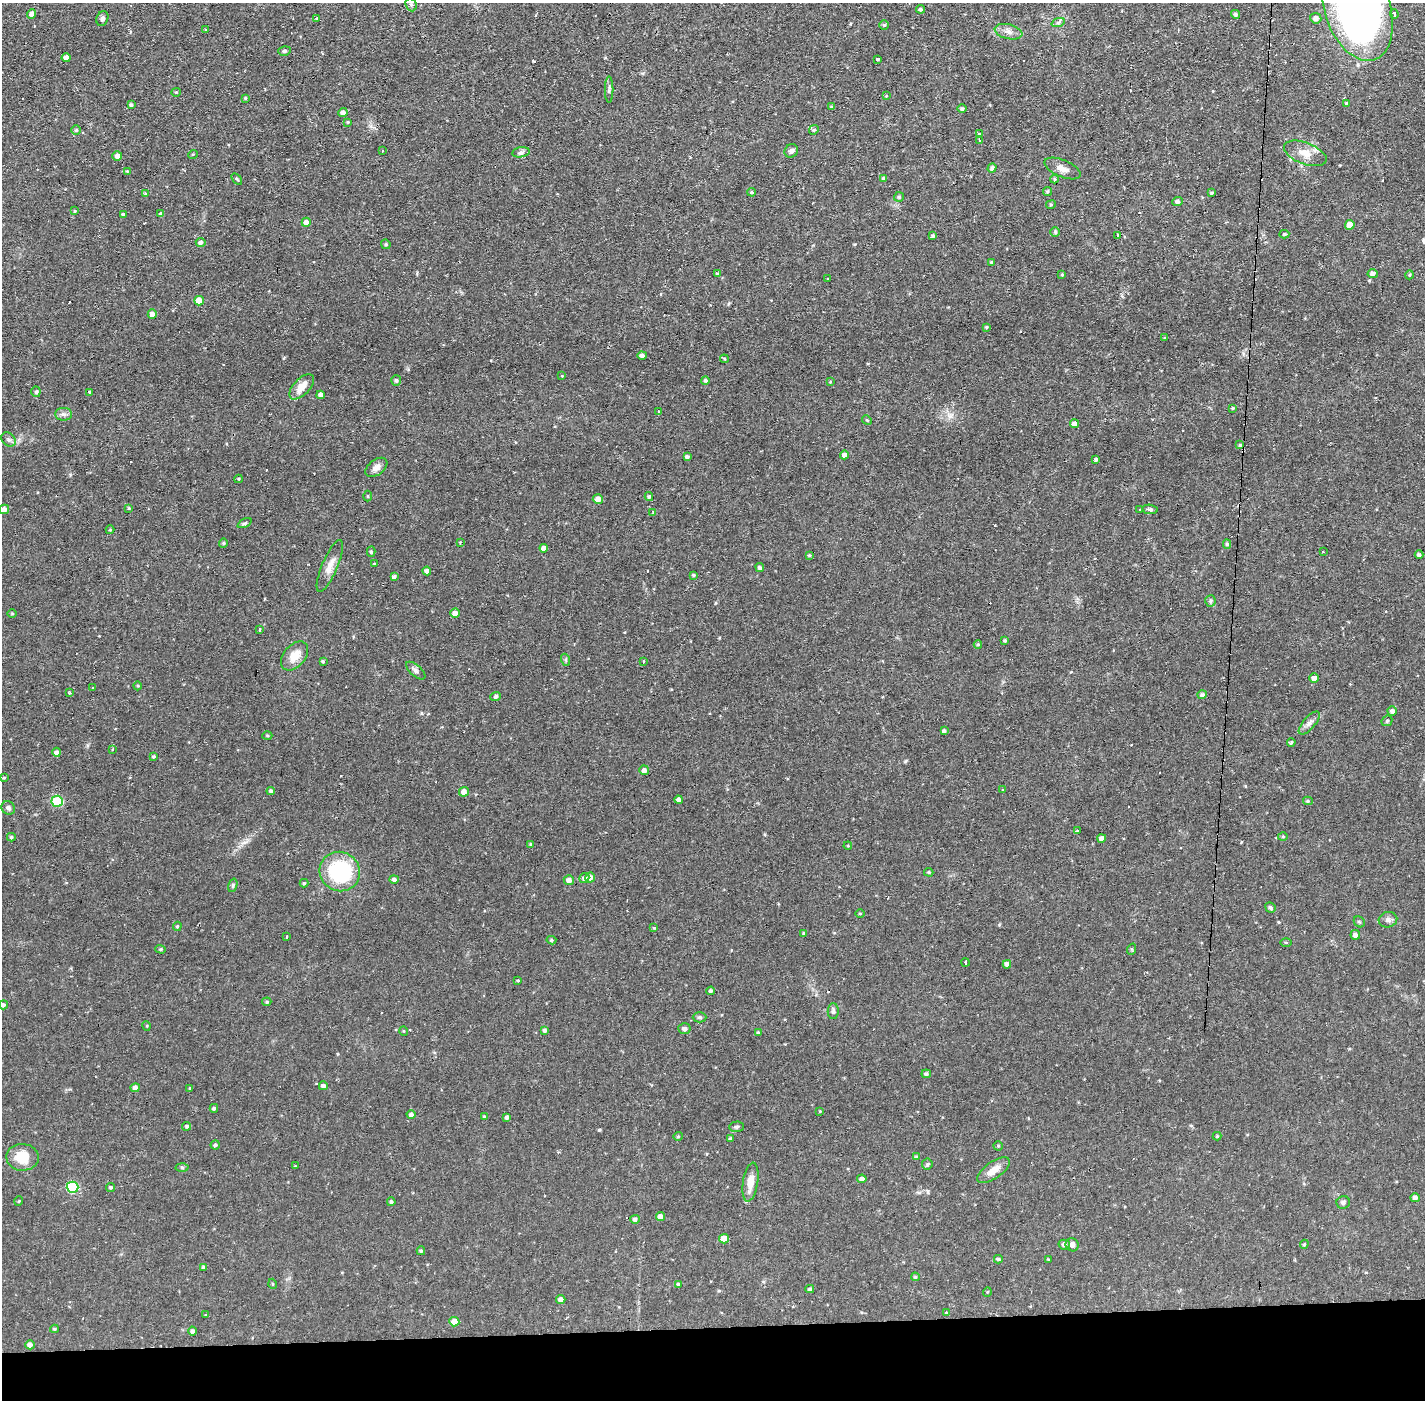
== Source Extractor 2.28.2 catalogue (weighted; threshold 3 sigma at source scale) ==
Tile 8 of 3 x 3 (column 2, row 3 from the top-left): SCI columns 1423-2845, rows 53-1450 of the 4267 x 4298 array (HDU 1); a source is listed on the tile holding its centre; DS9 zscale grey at full resolution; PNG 1427 x 1402 px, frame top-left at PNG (2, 3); each listed source drawn as its Kron ellipse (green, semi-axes under 4 px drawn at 4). Shown black and unused: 5% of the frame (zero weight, under 2 of 3 exposures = <1% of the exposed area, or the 3 px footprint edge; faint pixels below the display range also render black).
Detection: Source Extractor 2.28.2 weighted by HDU 2 'WHT'; one run over the whole footprint, this tile lists its part. Background 0.0566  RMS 0.006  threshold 0.027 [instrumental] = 3 sigma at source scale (4.5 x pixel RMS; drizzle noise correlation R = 1.50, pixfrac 1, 0.05/0.05 arcsec/px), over >= 5 px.
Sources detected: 257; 14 cosmic-ray / hot-pixel residue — neither listed nor drawn; the other 243 listed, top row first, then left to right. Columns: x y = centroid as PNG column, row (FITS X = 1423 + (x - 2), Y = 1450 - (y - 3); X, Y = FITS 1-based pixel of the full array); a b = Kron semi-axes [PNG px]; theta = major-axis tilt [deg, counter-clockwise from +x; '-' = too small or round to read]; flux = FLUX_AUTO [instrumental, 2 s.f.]
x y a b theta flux
411 5 7 5 -67 1.1
1357 8 54 32 -72 350
921 9 4 4 - 1.1
31 14 5 4 - 2.3
1235 14 4 4 - 1.1
1394 14 4 3 - 3.1
102 18 7 5 69 1.5
316 18 3 3 - 0.8
1316 18 5 5 - 2.7
1058 23 7 4 19 1.1
884 25 5 5 - 0.86
206 30 4 3 - 0.58
1009 32 14 7 -14 3.7
284 51 6 5 - 1.1
66 58 4 4 - 2.9
877 59 4 3 - 2.2
609 90 13 2 90 1
176 92 4 4 - 0.65
886 96 4 3 - 0.43
245 98 4 4 - 0.8
1346 103 4 4 - 1
131 105 4 4 - 1.3
832 107 4 3 - 0.91
962 109 4 4 - 1.2
343 113 4 4 - 2.6
348 122 4 4 - 0.61
76 130 4 4 - 0.99
814 130 5 4 - 0.67
979 134 4 3 - 0.96
980 141 3 2 - 0.7
382 150 3 2 - 0.82
791 151 7 6 - 1.9
521 152 9 5 9 1.5
1305 153 22 10 -21 7.3
193 154 5 3 - 0.45
117 156 5 4 - 2.5
992 168 5 4 - 1.5
1063 168 19 8 -23 4.4
127 171 4 3 - 0.51
237 179 6 3 -53 0.65
884 179 4 3 - 1.2
1054 179 4 4 - 0.74
752 192 4 3 - 0.75
1047 192 4 4 - 0.88
1212 193 4 3 - 0.83
145 194 4 4 - 0.74
899 197 5 5 - 0.88
1177 202 5 4 - 1.7
1051 205 5 4 - 0.71
75 211 4 4 - 0.59
123 214 4 4 - 1.1
161 214 4 4 - 1.4
306 222 4 4 - 2.7
1350 225 5 5 - 6.6
1055 232 5 5 - 0.73
1284 234 5 4 - 0.83
1117 235 3 2 - 0.91
933 236 4 3 - 1.2
201 242 5 4 - 1.7
386 244 5 4 - 0.78
991 262 3 3 - 0.51
1373 273 5 4 - 1.9
717 274 4 3 - 1
1062 275 4 3 - 0.62
1409 275 4 3 - 0.55
827 279 3 3 - 0.89
199 301 5 5 - 6.8
152 314 5 4 - 3
986 327 4 3 - 0.7
1165 338 3 2 - 0.62
642 355 4 4 - 1.7
724 359 4 3 - 0.51
562 376 3 2 - 0.37
396 380 5 5 - 1.2
705 380 4 4 - 1.1
830 382 4 3 - 0.56
302 387 15 8 46 6.6
36 392 5 4 - 1
89 392 3 2 - 0.87
321 395 4 4 - 2.3
1233 408 4 3 - 0.75
658 411 3 2 - 0.69
64 414 8 6 -1 2
867 420 5 4 - 0.8
1074 424 5 4 - 2.9
9 439 8 6 -44 1.6
1240 445 4 3 - 0.68
844 455 4 4 - 2.1
687 457 4 4 - 1.7
1096 459 4 3 - 0.76
376 467 12 7 37 3.3
238 479 4 4 - 0.65
368 496 5 3 - 0.57
649 497 4 3 - 0.9
598 499 5 4 - 3.5
129 508 4 4 - 0.58
4 509 5 4 - 3.6
1150 509 8 4 -10 1.2
1140 510 3 3 - 1.3
652 512 4 2 - 0.47
245 523 7 4 26 0.95
110 530 4 4 - 0.53
460 542 3 3 - 0.41
223 543 4 4 - 0.74
1227 544 4 4 - 1
544 548 4 4 - 2.5
371 552 5 4 - 1.1
1323 552 3 2 - 0.4
809 555 3 3 - 0.6
1419 555 4 4 - 1.4
374 564 4 2 - 0.37
330 566 28 7 67 6
760 568 4 4 - 1.4
427 571 4 4 - 1.8
694 575 4 3 - 0.88
394 577 4 3 - 1.4
1210 601 5 5 - 1
455 613 5 4 - 3.1
12 614 5 3 - 0.55
259 629 3 3 - 2.7
1005 640 3 3 - 0.79
978 644 4 3 - 0.77
294 656 16 11 49 7.7
566 660 6 4 -72 0.82
323 661 4 3 - 0.87
643 661 3 2 - 1.1
416 671 12 5 -41 1.8
1314 678 4 4 - 2.4
138 686 4 3 - 0.57
93 687 3 2 - 0.61
70 693 3 2 - 0.9
1202 695 4 4 - 1.4
496 696 5 4 - 1.5
1392 711 4 4 - 2
1387 721 6 4 45 0.87
1309 723 14 6 49 2.7
944 731 4 3 - 1.2
267 735 5 3 - 0.66
1291 742 4 3 - 0.83
113 749 3 2 - 1.8
57 752 4 4 - 1.8
154 756 4 3 - 0.94
644 770 5 5 - 2.3
4 778 4 3 - 0.61
1003 790 4 3 - 0.55
271 791 4 4 - 1.2
464 792 5 4 - 3.2
679 800 4 4 - 2
57 801 5 5 - 24
1308 801 5 4 - 0.92
8 808 7 6 - 1.8
1077 831 4 3 - 0.68
11 837 4 4 - 0.87
1283 837 5 3 - 0.56
1102 838 4 4 - 2.4
531 844 4 3 - 0.67
848 846 4 3 - 0.49
340 872 20 19 - 55
929 872 5 4 - 0.71
590 877 5 5 - 2.6
584 878 5 4 - 1.7
394 879 5 4 - 1.6
569 880 5 5 - 2.6
304 883 4 4 - 0.71
233 885 7 4 73 0.85
1270 907 5 5 - 1.2
860 913 5 3 - 0.6
1388 920 9 7 14 2.1
1359 922 6 5 - 0.84
177 926 5 4 - 0.76
654 928 4 4 - 0.52
804 934 4 4 - 1.1
1355 935 5 4 - 2
287 937 3 3 - 2.6
551 940 5 4 - 0.87
1286 942 6 4 -1 0.65
161 949 5 4 - 0.84
1132 949 6 4 72 0.63
966 962 4 3 - 2.5
1007 964 4 4 - 2.2
518 981 3 3 - 0.6
711 991 4 4 - 1.4
267 1002 5 4 - 0.79
3 1005 4 4 - 1.4
833 1011 8 5 90 1.5
700 1017 7 5 -2 1.1
147 1026 5 3 - 0.49
684 1029 6 5 - 2
545 1030 4 4 - 1.3
404 1031 5 3 - 0.43
758 1033 4 3 - 0.72
926 1074 4 4 - 1.2
323 1086 4 4 - 1.9
135 1088 4 4 - 2.7
190 1088 4 3 - 0.58
214 1108 4 4 - 0.95
820 1111 2 2 - 0.38
411 1115 4 4 - 1.9
484 1117 4 3 - 0.7
507 1117 4 4 - 1.5
187 1126 5 4 - 1.1
737 1127 7 5 3 1.1
678 1136 4 4 - 0.68
1217 1136 4 4 - 0.71
731 1139 4 4 - 1.1
215 1145 4 4 - 1.1
998 1146 4 4 - 0.8
22 1157 16 13 -3 12
916 1157 4 4 - 0.72
927 1164 5 5 - 0.86
295 1166 3 3 - 0.47
182 1167 6 4 -2 0.97
993 1170 19 8 35 6
862 1179 4 4 - 2.5
750 1182 19 7 81 7.2
73 1187 6 5 - 41
111 1187 4 4 - 0.83
1415 1198 4 4 - 2.4
19 1201 5 3 - 0.49
391 1202 4 4 - 1.1
1343 1202 7 6 - 1.5
660 1217 4 4 - 4.3
635 1219 5 4 - 1.6
724 1239 5 4 - 6.3
1304 1244 5 4 - 0.75
1064 1245 6 5 - 1.8
1072 1245 7 6 - 2.5
421 1251 4 4 - 0.82
998 1259 4 3 - 0.93
1048 1260 4 3 - 0.53
203 1267 4 3 - 0.92
915 1277 4 4 - 0.67
273 1284 5 3 - 0.5
678 1284 3 3 - 0.71
810 1289 4 3 - 1
987 1292 5 3 - 0.48
561 1299 4 4 - 2.7
946 1313 3 3 - 1.6
206 1315 3 3 - 0.91
454 1322 5 4 - 6.3
54 1329 4 3 - 0.7
192 1331 4 4 - 1.2
30 1345 5 4 - 2.1
Isophote crosses this tile's border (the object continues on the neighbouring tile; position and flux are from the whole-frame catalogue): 2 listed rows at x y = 1357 8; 4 509
Unlisted compact peaks at least as high as the median listed source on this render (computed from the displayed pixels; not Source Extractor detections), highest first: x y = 599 1130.